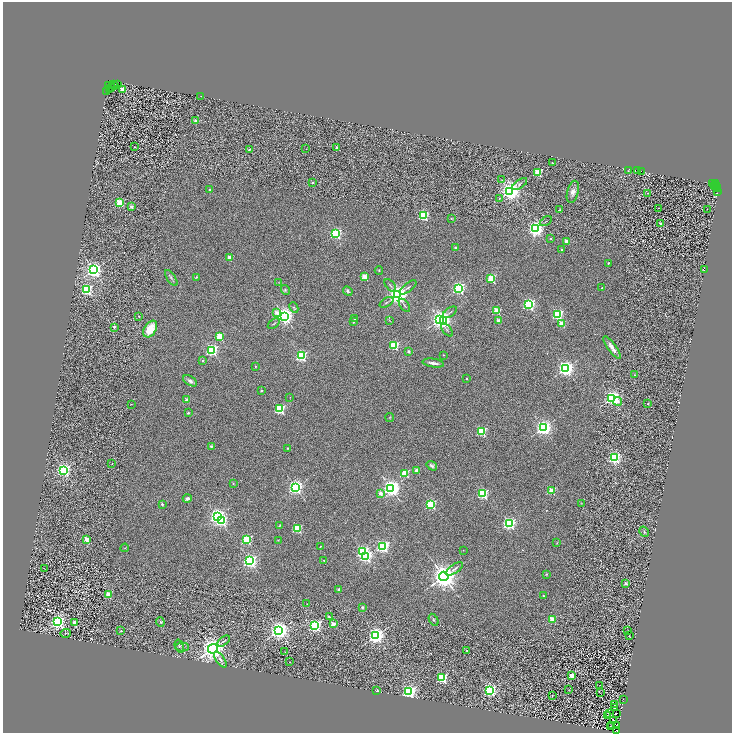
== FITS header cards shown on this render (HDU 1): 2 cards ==
NAXIS1  =                 1459
NAXIS2  =                 1462

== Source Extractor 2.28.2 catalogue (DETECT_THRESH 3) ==
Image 1459 x 1462 px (HDU 1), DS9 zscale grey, zoomed out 1/2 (1 PNG px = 2 x 2 image px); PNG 734 x 735 px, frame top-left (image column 2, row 1462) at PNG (3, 2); each listed source drawn as its Kron ellipse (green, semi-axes under 4 px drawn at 4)
Background 1.28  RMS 0.35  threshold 1.04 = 3 sigma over >= 5 px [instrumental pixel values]
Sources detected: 235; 34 cannot appear on this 1/2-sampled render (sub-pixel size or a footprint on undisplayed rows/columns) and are neither listed nor drawn; the other 201 listed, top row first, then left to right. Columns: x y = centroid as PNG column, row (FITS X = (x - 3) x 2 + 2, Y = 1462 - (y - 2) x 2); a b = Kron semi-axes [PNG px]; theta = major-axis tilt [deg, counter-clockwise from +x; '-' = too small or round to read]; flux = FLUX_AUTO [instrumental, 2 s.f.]
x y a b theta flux
114 84 3 2 - 250
118 85 2 1 - 300
108 86 2 2 - 150
114 86 3 2 - 580
111 88 2 2 - 550
109 89 2 1 - 280
123 89 3 2 - 1700
106 91 2 2 - 860
201 96 2 1 - 120
196 121 3 3 - 170
134 147 2 2 - 25
337 147 3 3 - 96
306 149 2 1 - 18
249 150 2 2 - 59
552 163 2 2 - 60
629 171 3 1 - 25
638 171 3 1 - 150
641 171 2 1 - 130
538 172 3 3 - 4400
502 180 3 2 - 40
313 182 2 2 - 280
712 183 2 1 - 150
520 184 8 2 34 120
716 184 2 2 - 170
714 186 3 1 - 180
716 187 4 2 - 2000
209 189 2 2 - 100
718 189 2 2 - 650
510 191 4 4 - 54000
717 191 3 2 - 350
573 192 11 5 76 340
648 193 3 2 - 36
499 198 4 3 - 56
120 203 3 3 - 5200
131 206 2 2 - 570
659 208 2 1 - 42
707 209 2 1 - 38
560 210 2 2 - 46
423 215 3 3 - 8900
451 219 2 2 - 120
546 221 6 2 32 47
660 223 2 2 - 160
535 229 4 3 - 33000
336 234 3 3 - 14000
551 238 2 2 - 110
566 242 2 2 - 1200
456 248 2 2 - 390
562 249 2 2 - 160
230 258 2 2 - 1000
608 263 2 2 - 100
704 269 3 2 - 350
94 270 3 3 - 35000
379 271 4 3 - 53
196 277 4 2 - 51
365 277 2 2 - 2100
171 278 9 3 -56 140
491 278 3 3 - 5400
279 282 2 1 - 15
390 285 7 3 -50 97
408 287 10 2 37 120
458 288 3 3 - 18000
602 288 2 2 - 190
87 289 3 3 - 14000
285 290 5 4 - 100
348 291 5 4 - 130
397 295 4 4 - 61000
387 302 7 2 33 82
529 304 3 3 - 17000
404 305 7 3 -53 90
294 307 5 3 - 100
497 311 3 3 - 3100
450 312 8 2 35 79
277 313 3 2 - 540
557 314 3 3 - 10000
139 316 2 2 - 39
284 316 4 3 - 42000
355 319 2 2 - 110
390 320 3 2 - 29
440 320 4 3 - 50000
498 320 2 2 - 660
443 321 4 3 - 13000
353 322 2 2 - 230
274 324 6 2 35 71
561 324 2 2 - 1700
114 327 2 2 - 230
150 329 9 6 58 1400
447 330 7 2 -50 73
219 336 3 3 - 4300
394 346 3 3 - 6300
612 348 13 4 -55 420
212 350 3 3 - 16000
409 351 2 2 - 450
443 355 3 2 - 36
301 356 3 3 - 11000
202 360 2 2 - 150
433 363 11 3 -8 300
255 366 2 2 - 150
565 369 3 3 - 34000
634 375 2 1 - 43
466 379 2 2 - 100
190 381 8 4 -33 230
261 390 2 2 - 180
290 397 2 1 - 21
612 398 3 3 - 32000
186 400 2 2 - 730
618 401 4 3 - 380
131 404 3 2 - 24
648 404 2 2 - 150
280 409 3 3 - 8100
188 413 3 3 - 93
390 418 4 3 - 54
543 428 3 3 - 33000
481 431 3 3 - 7300
211 446 3 3 - 99
287 448 2 2 - 49
614 457 3 3 - 16000
112 464 2 2 - 45
432 466 6 4 -35 140
64 470 3 3 - 23000
417 470 2 2 - 1300
405 473 3 3 - 4100
233 483 2 2 - 42
295 487 3 3 - 28000
391 488 4 3 - 45000
552 491 3 2 - 2900
380 493 3 2 - 780
483 494 3 3 - 9800
187 498 4 3 - 200
581 503 3 2 - 36
162 504 2 2 - 260
431 504 3 3 - 9700
217 516 3 3 - 32000
222 521 3 3 - 8000
509 523 3 3 - 20000
280 526 4 2 - 47
297 528 3 3 - 6200
644 532 5 3 - 87
87 539 2 2 - 1300
247 540 3 3 - 8700
278 540 2 1 - 56
557 543 3 2 - 26
320 546 2 2 - 79
383 546 3 3 - 17000
125 548 4 2 - 34
463 550 3 2 - 25
363 552 3 3 - 14000
365 556 3 3 - 15000
324 560 2 2 - 64
250 561 3 3 - 26000
44 569 2 1 - 22
454 569 10 3 34 200
546 574 3 3 - 74
444 576 5 4 - 90000
625 583 2 2 - 630
339 589 2 2 - 340
109 595 3 3 - 1800
543 596 2 2 - 120
307 604 3 2 - 28
362 607 4 3 - 72
329 617 2 2 - 190
552 619 3 2 - 2200
434 620 6 4 -62 120
58 622 3 3 - 29000
74 622 2 2 - 670
160 622 5 3 - 72
333 624 2 2 - 790
315 625 3 3 - 20000
279 630 4 4 - 52000
628 630 2 1 - 18
121 631 4 3 - 63
66 633 5 3 - 84
376 636 4 3 - 38000
629 636 2 1 - 24
224 641 7 2 36 86
179 646 6 3 -74 120
182 647 7 3 1 100
213 649 5 5 - 63000
467 650 2 2 - 49
285 652 3 2 - 19
220 659 9 3 -56 190
290 662 3 2 - 18
571 675 2 2 - 1600
442 678 3 3 - 9500
599 685 3 1 - 18
377 690 3 3 - 50
490 690 3 3 - 19000
569 690 2 1 - 16
409 692 3 3 - 26000
601 693 2 1 - 19
552 695 3 1 - 29
623 699 2 1 - 13
614 705 3 1 - 30
615 707 3 1 - 22
609 713 2 1 - 23
617 713 2 1 - 14
608 715 2 1 - 28
613 720 3 1 - 34
612 725 2 1 - 36
610 726 2 1 - 17
617 726 2 1 - 22
617 730 4 2 - 3200
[34 sub-pixel or undisplayed-footprint detections neither listed nor drawn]